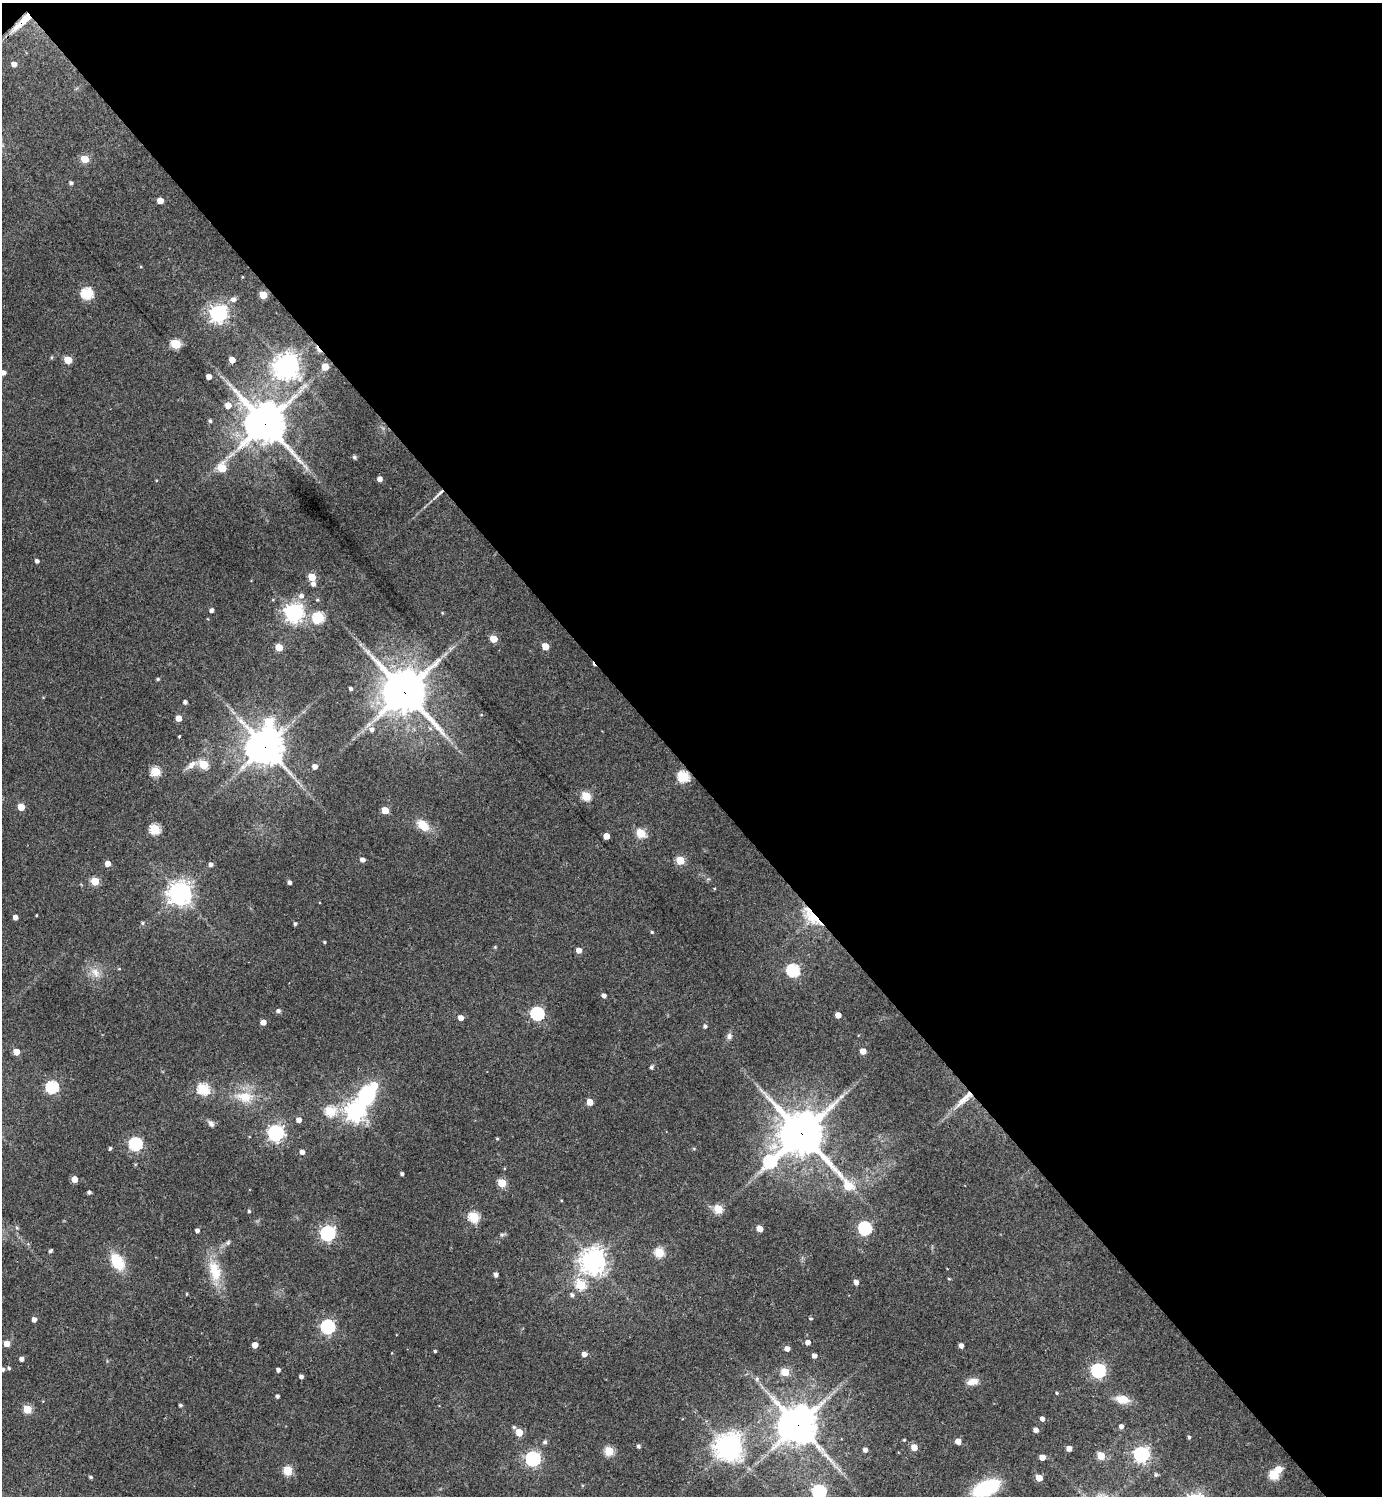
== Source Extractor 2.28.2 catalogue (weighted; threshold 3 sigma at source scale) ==
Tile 3 of 4 x 4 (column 3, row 1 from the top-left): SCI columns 3066-4445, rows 4489-5982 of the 5989 x 5991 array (HDU 1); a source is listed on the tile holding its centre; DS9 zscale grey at full resolution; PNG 1384 x 1498 px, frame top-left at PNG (2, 3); no overlay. Shown black and unused: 51% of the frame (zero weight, under 3 of 4 exposures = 1% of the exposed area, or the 3 px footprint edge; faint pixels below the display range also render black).
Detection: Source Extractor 2.28.2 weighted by HDU 2 'WHT'; one run over the whole footprint, this tile lists its part. Background 0.0624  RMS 0.0053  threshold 0.024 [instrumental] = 3 sigma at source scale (4.5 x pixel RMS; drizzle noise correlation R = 1.50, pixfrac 1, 0.05/0.05 arcsec/px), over >= 5 px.
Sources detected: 184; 1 inside a brighter object's white glare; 1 cosmic-ray / hot-pixel residue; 2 long thin detections or spike segments (spike, bleed or trail) — not listed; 1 inside a brighter listed object's ellipse — not listed separately; the other 179 listed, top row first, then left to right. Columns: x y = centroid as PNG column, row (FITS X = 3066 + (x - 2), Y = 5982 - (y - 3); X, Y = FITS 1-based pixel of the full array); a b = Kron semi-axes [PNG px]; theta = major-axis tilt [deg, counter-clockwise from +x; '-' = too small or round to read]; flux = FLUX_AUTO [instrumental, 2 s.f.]
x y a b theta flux
23 21 32 7 43 10
14 64 5 4 - 3.5
84 159 5 5 - 14
71 183 4 4 - 1.1
160 201 5 4 - 6.5
87 293 6 5 - 52
263 295 5 5 - 15
233 299 6 6 - 2.3
218 314 7 6 - 230
175 344 5 5 - 36
68 360 5 5 - 14
232 360 5 4 - 5.7
287 366 8 8 - 570
325 367 5 5 - 9.8
3 373 4 4 - 2.1
209 377 4 4 - 4
230 385 7 4 -19 1.1
228 405 5 5 - 6.9
210 421 5 4 - 0.89
265 423 14 13 - 1400
354 457 6 5 - 1
222 468 6 5 - 18
380 479 4 4 - 3.3
439 494 20 4 43 2.8
37 561 4 4 - 1.8
312 577 5 5 - 13
313 584 6 5 - 1.9
301 596 7 7 - 2.3
211 610 4 4 - 1.7
294 612 7 7 - 270
318 617 7 6 - 48
493 639 5 5 - 11
545 646 5 5 - 9.3
279 647 5 5 - 12
158 679 4 3 - 0.84
351 689 4 3 - 1.2
404 692 16 14 -47 1700
185 702 4 4 - 1.6
178 718 4 4 - 6.4
269 722 6 6 - 23
372 730 6 6 - 2.4
179 736 3 3 - 1.1
265 747 12 11 - 1100
203 764 5 5 - 24
191 765 17 8 40 3.8
315 766 5 5 - 2.8
155 772 5 5 - 32
683 776 6 5 - 48
586 796 5 5 - 26
21 807 5 5 - 11
385 810 5 4 - 11
423 825 15 9 -43 9.2
155 829 5 5 - 36
641 833 5 5 - 26
606 836 5 4 - 6.5
362 860 5 4 - 2.4
680 860 5 5 - 18
108 863 4 4 - 4.7
210 864 5 5 - 1.5
95 881 5 5 - 19
289 882 4 4 - 1.5
180 893 7 7 - 480
36 915 3 2 - 0.4
15 917 4 4 - 2.6
814 918 28 13 -31 15
142 923 5 4 - 0.9
295 924 4 4 - 1
652 932 4 4 - 0.63
324 942 4 3 - 0.61
495 947 4 4 - 0.53
579 950 4 4 - 4.4
793 970 6 6 - 66
95 972 16 10 -53 5.5
604 996 4 4 - 2.1
278 1011 5 5 - 1.7
537 1014 6 6 - 83
838 1015 5 4 - 4.6
461 1018 5 4 - 3.7
263 1022 4 4 - 4.5
705 1026 5 4 - 1.2
729 1036 8 7 - 1.8
863 1051 5 4 - 5.9
16 1052 4 4 - 7.9
651 1067 4 4 - 1.1
52 1087 6 6 - 63
203 1089 6 5 - 48
367 1095 20 16 62 31
244 1097 27 15 -5 13
964 1099 32 8 43 8.9
590 1102 5 4 - 8
330 1111 5 5 - 38
355 1111 7 7 - 320
299 1120 5 4 - 2.7
211 1124 8 6 -55 2.2
276 1133 6 6 - 170
802 1134 15 13 -48 1700
497 1139 4 3 - 0.54
135 1144 6 6 - 80
110 1148 4 3 - 0.97
302 1152 4 4 - 3
770 1161 10 6 40 72
402 1174 3 3 - 1
74 1179 5 4 - 6.9
502 1183 5 5 - 20
89 1192 4 3 - 1.4
718 1209 5 5 - 21
249 1211 4 4 - 0.7
474 1217 5 5 - 41
17 1228 6 4 -19 0.69
760 1228 5 4 - 6.5
865 1228 6 6 - 80
197 1230 4 4 - 2.1
327 1233 6 6 - 140
502 1234 7 4 1 0.91
228 1243 8 5 50 1.2
50 1251 4 3 - 1.2
659 1252 5 5 - 31
593 1261 8 8 - 550
117 1262 16 10 -58 18
215 1271 32 16 -76 16
496 1275 4 4 - 1.9
949 1279 4 4 - 0.55
856 1282 5 4 - 2.4
580 1285 5 5 - 31
187 1294 3 3 - 0.53
572 1295 5 5 - 1.4
810 1319 4 4 - 0.74
34 1320 4 4 - 2.8
328 1327 6 6 - 100
808 1342 5 5 - 2.8
6 1343 4 4 - 5.8
255 1345 4 4 - 5
961 1346 4 4 - 2.4
787 1349 4 4 - 3.3
435 1351 3 3 - 0.72
584 1354 5 5 - 2.7
814 1356 4 4 - 2.8
21 1359 4 4 - 2.2
9 1368 5 4 - 0.95
2 1369 5 4 - 1.5
278 1370 4 4 - 1.5
1098 1371 6 6 - 100
785 1372 5 5 - 15
301 1376 4 4 - 1.7
757 1379 7 5 71 1.1
972 1382 15 8 11 4.5
1057 1393 4 4 - 0.6
277 1396 4 4 - 1.2
1122 1399 16 10 -11 7.6
180 1405 4 3 - 0.92
27 1409 5 5 - 21
1042 1419 4 4 - 2.2
798 1425 13 12 - 1200
1121 1426 5 5 - 2.2
514 1427 5 4 - 0.79
1036 1430 4 4 - 2.8
519 1432 5 5 - 13
1189 1437 4 3 - 0.86
904 1440 4 3 - 0.51
958 1441 5 4 - 4.9
545 1442 5 5 - 1.2
638 1446 4 4 - 1.1
728 1447 10 9 - 590
914 1447 5 5 - 6.8
1069 1448 4 4 - 3.5
865 1450 5 4 - 2.1
609 1451 5 5 - 25
1141 1454 6 6 - 160
1101 1456 5 5 - 15
1042 1457 5 4 - 5.1
533 1459 6 6 - 120
1278 1469 6 5 - 6.8
287 1471 5 5 - 27
1156 1474 4 4 - 0.99
1274 1475 5 5 - 32
91 1477 4 3 - 0.97
1039 1478 5 4 - 8.3
986 1488 21 11 24 54
819 1492 6 6 - 98
Overlapping masked pixels (flux is a lower limit): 10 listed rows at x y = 23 21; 265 423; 439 494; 404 692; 265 747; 683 776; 814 918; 964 1099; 802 1134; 798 1425
Isophote crosses this tile's border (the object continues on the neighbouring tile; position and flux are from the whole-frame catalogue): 4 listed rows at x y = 3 373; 2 1369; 986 1488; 819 1492